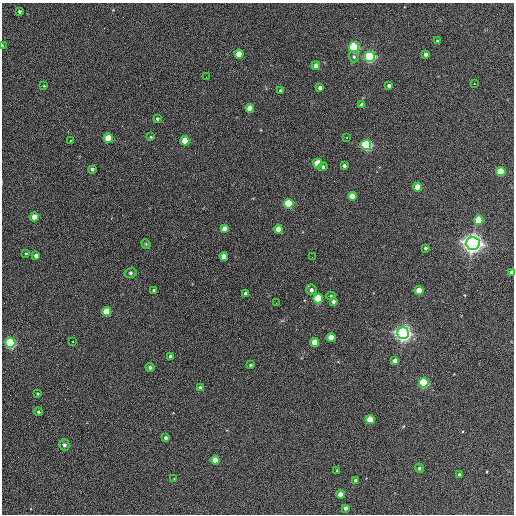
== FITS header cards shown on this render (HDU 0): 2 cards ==
NAXIS1  =                  512 / Axis length
NAXIS2  =                  512 / Axis length

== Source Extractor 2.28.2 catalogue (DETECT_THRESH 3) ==
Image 512 x 512 px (HDU 0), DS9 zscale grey, 1 PNG px = 1 image px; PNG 516 x 516 px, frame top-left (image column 1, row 512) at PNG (2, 3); each listed source drawn as its Kron ellipse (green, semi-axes under 4 px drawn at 4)
Background 363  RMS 21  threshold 62.1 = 3 sigma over >= 5 px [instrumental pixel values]
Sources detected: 78; all 78 listed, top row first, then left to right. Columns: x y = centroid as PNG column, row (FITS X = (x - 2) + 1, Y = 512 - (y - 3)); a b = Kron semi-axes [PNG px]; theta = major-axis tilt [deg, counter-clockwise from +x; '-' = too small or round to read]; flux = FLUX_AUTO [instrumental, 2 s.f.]
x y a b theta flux
19 12 4 3 - 2.6e+03
437 41 3 3 - 1.4e+03
2 45 3 2 - 1.6e+03
354 47 5 5 - 2.4e+05
239 54 4 4 - 2.6e+04
426 54 4 3 - 4.4e+03
354 57 5 5 - 2.4e+03
370 57 5 5 - 3.1e+05
316 66 4 4 - 6.9e+03
206 77 2 2 - 5.9e+02
474 83 3 2 - 1.7e+03
389 85 4 4 - 3.5e+03
44 86 4 3 - 1.2e+03
320 88 4 3 - 4.8e+03
280 91 4 4 - 2.0e+03
362 105 4 4 - 4.2e+03
250 108 4 4 - 1.7e+04
157 119 4 3 - 2.4e+03
151 137 3 3 - 1.5e+03
347 137 2 2 - 1.2e+03
108 138 4 4 - 3.9e+04
71 140 3 2 - 9.7e+02
185 141 4 4 - 3.2e+04
366 145 5 5 - 2.8e+05
318 163 4 4 - 5.3e+04
344 166 4 3 - 3.6e+03
323 167 4 4 - 3.0e+03
92 169 4 4 - 3.9e+03
501 172 4 4 - 6.3e+04
418 187 4 4 - 3.1e+04
352 196 4 4 - 2.3e+04
289 204 5 5 - 1.1e+05
34 217 4 4 - 1.8e+04
479 220 4 4 - 4.1e+04
224 228 4 4 - 8.3e+03
278 229 4 4 - 1.9e+04
473 243 7 6 - 1.2e+06
146 244 5 4 - 1.6e+03
425 248 3 3 - 3.3e+03
26 253 3 3 - 1.4e+03
36 256 4 4 - 5.5e+03
224 256 4 4 - 1.3e+04
312 257 2 2 - 6.0e+02
512 272 4 3 - 7.6e+03
130 273 6 5 - 2.3e+03
154 290 3 3 - 2.6e+03
311 290 5 5 - 5.0e+03
419 291 4 4 - 2.6e+04
245 293 3 3 - 5.2e+03
331 296 5 4 - 1.9e+03
318 299 5 4 - 9.4e+04
333 301 4 4 - 5.3e+03
276 303 2 2 - 6.8e+02
106 312 4 4 - 3.8e+04
403 333 6 6 - 8.4e+05
331 338 4 4 - 2.8e+04
73 342 2 2 - 1.3e+03
315 342 4 4 - 3.6e+04
10 343 5 5 - 2.3e+05
171 356 4 3 - 4.7e+03
395 361 4 4 - 9.1e+03
250 365 3 3 - 1.9e+03
150 367 4 4 - 4.0e+03
424 383 5 5 - 1.7e+05
200 388 4 3 - 4.8e+03
38 394 3 3 - 1.6e+03
38 412 4 4 - 2.1e+03
370 420 4 4 - 4.1e+04
166 438 4 3 - 3.3e+03
64 445 5 5 - 4.3e+03
215 460 4 4 - 2.4e+04
419 468 4 4 - 2.6e+03
337 471 3 3 - 1.4e+03
459 475 3 3 - 3.0e+03
174 478 2 2 - 9.9e+02
355 480 3 3 - 3.1e+03
340 494 4 4 - 1.3e+04
345 508 4 3 - 4.3e+03
At the frame edge (FLAGS 8, measured only in part): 2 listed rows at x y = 2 45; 512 272